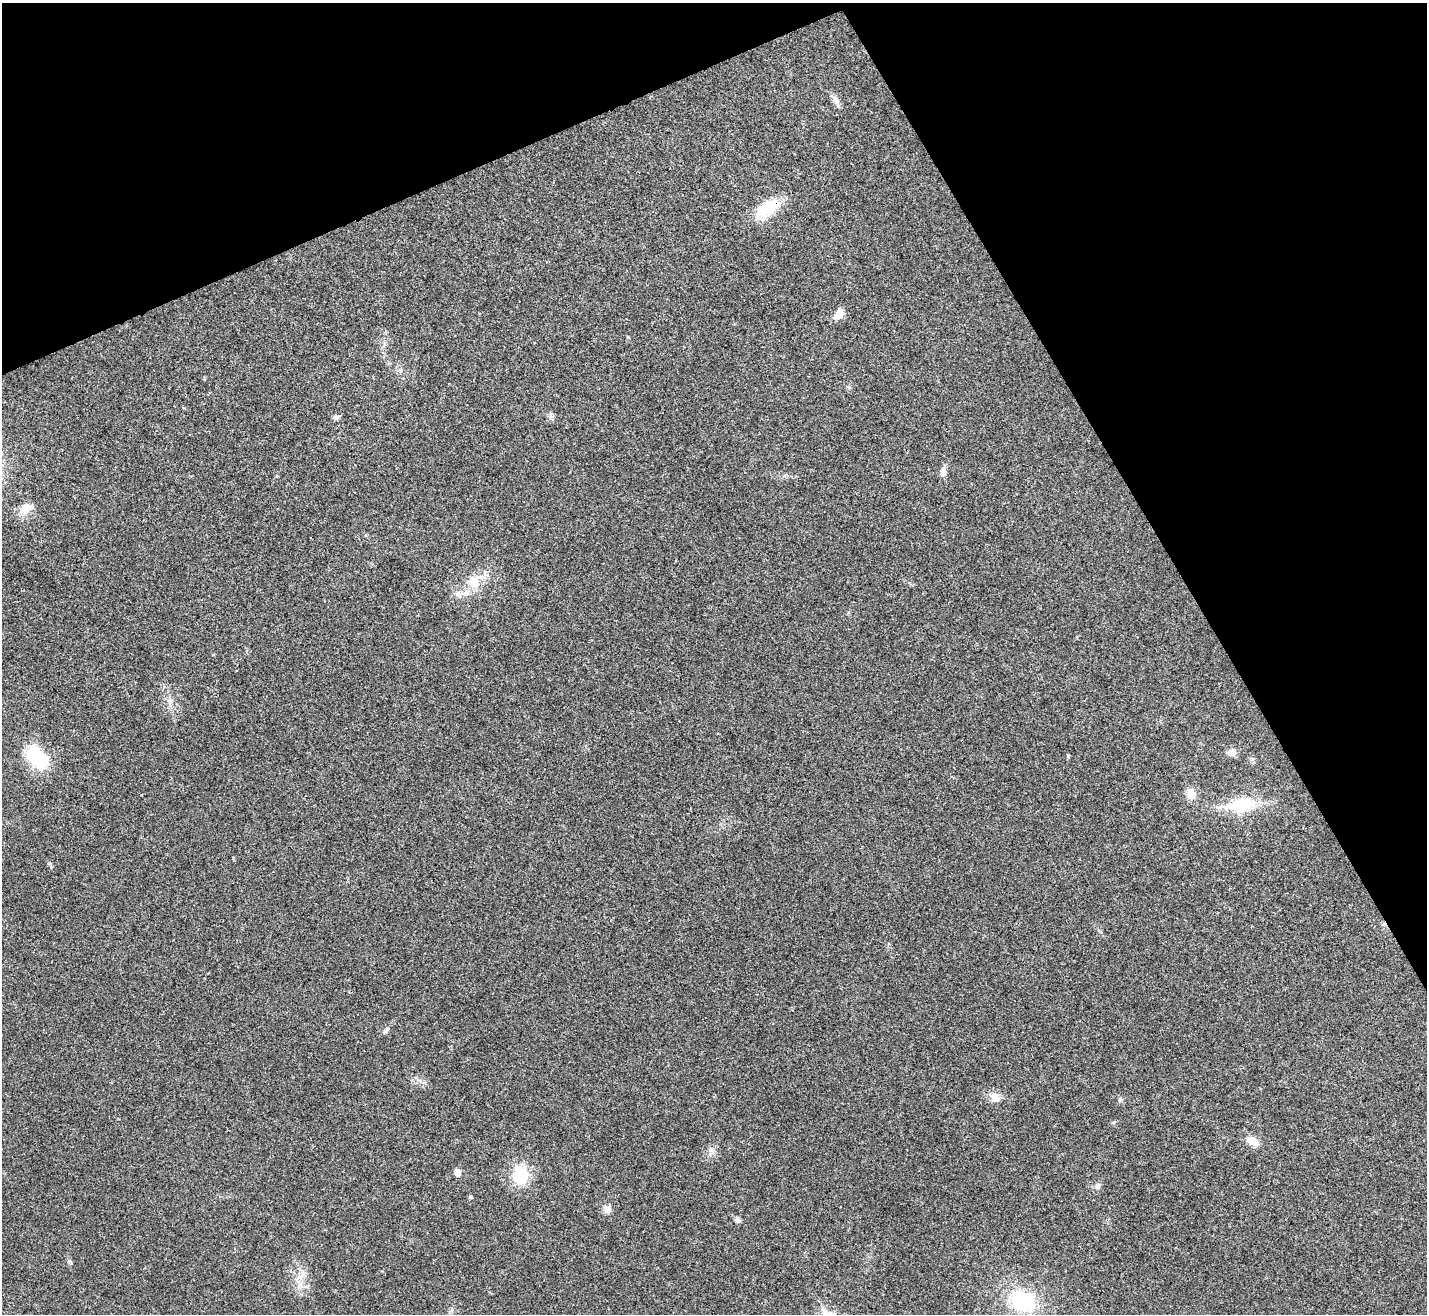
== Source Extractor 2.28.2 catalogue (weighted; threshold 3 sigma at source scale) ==
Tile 3 of 4 x 4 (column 3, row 1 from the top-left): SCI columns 2852-4276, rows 4094-5405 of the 5705 x 5696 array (HDU 1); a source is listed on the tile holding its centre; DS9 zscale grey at full resolution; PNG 1429 x 1316 px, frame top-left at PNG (2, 3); no overlay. Shown black and unused: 24% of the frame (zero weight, under 3 of 4 exposures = <1% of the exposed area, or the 3 px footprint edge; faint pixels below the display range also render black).
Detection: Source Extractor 2.28.2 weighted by HDU 2 'WHT'; one run over the whole footprint, this tile lists its part. Background 0.0219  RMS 0.0042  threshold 0.0191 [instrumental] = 3 sigma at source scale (4.5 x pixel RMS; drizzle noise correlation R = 1.50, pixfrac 1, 0.05/0.05 arcsec/px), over >= 5 px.
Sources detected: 27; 1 inside a brighter object's white glare — not listed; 1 inside a brighter listed object's ellipse — not listed separately; the other 25 listed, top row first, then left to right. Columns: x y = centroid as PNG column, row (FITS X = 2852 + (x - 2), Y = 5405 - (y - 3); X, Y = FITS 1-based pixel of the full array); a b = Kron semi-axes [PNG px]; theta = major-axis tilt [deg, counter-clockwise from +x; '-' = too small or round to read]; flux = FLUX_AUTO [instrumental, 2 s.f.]
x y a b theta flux
836 100 14 7 -59 2.3
768 208 28 13 35 17
838 314 14 9 48 4
628 337 4 4 - 0.4
336 417 8 6 18 1.1
943 472 12 7 81 2.3
25 509 18 12 67 4.5
474 582 19 14 62 8.2
458 594 11 7 -61 2
1232 752 9 7 16 3.5
37 758 29 17 -45 22
1191 794 13 11 83 4
1243 805 41 18 9 18
387 1030 8 5 59 1
995 1097 15 10 -48 3.4
1120 1099 7 5 -87 0.91
1252 1141 14 9 -28 4.5
457 1172 5 5 - 4.4
520 1175 8 7 - 32
1098 1186 9 6 57 1.5
471 1197 5 4 - 0.51
607 1209 9 9 - 2.3
738 1220 7 5 -46 0.91
300 1277 7 7 - 2
1023 1301 27 20 -25 30
Overlapping masked pixels (flux is a lower limit): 1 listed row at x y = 768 208
Unlisted compact peaks at least as high as the median listed source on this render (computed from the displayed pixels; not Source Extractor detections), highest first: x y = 69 1261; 1068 756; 50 864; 711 1150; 1114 1122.